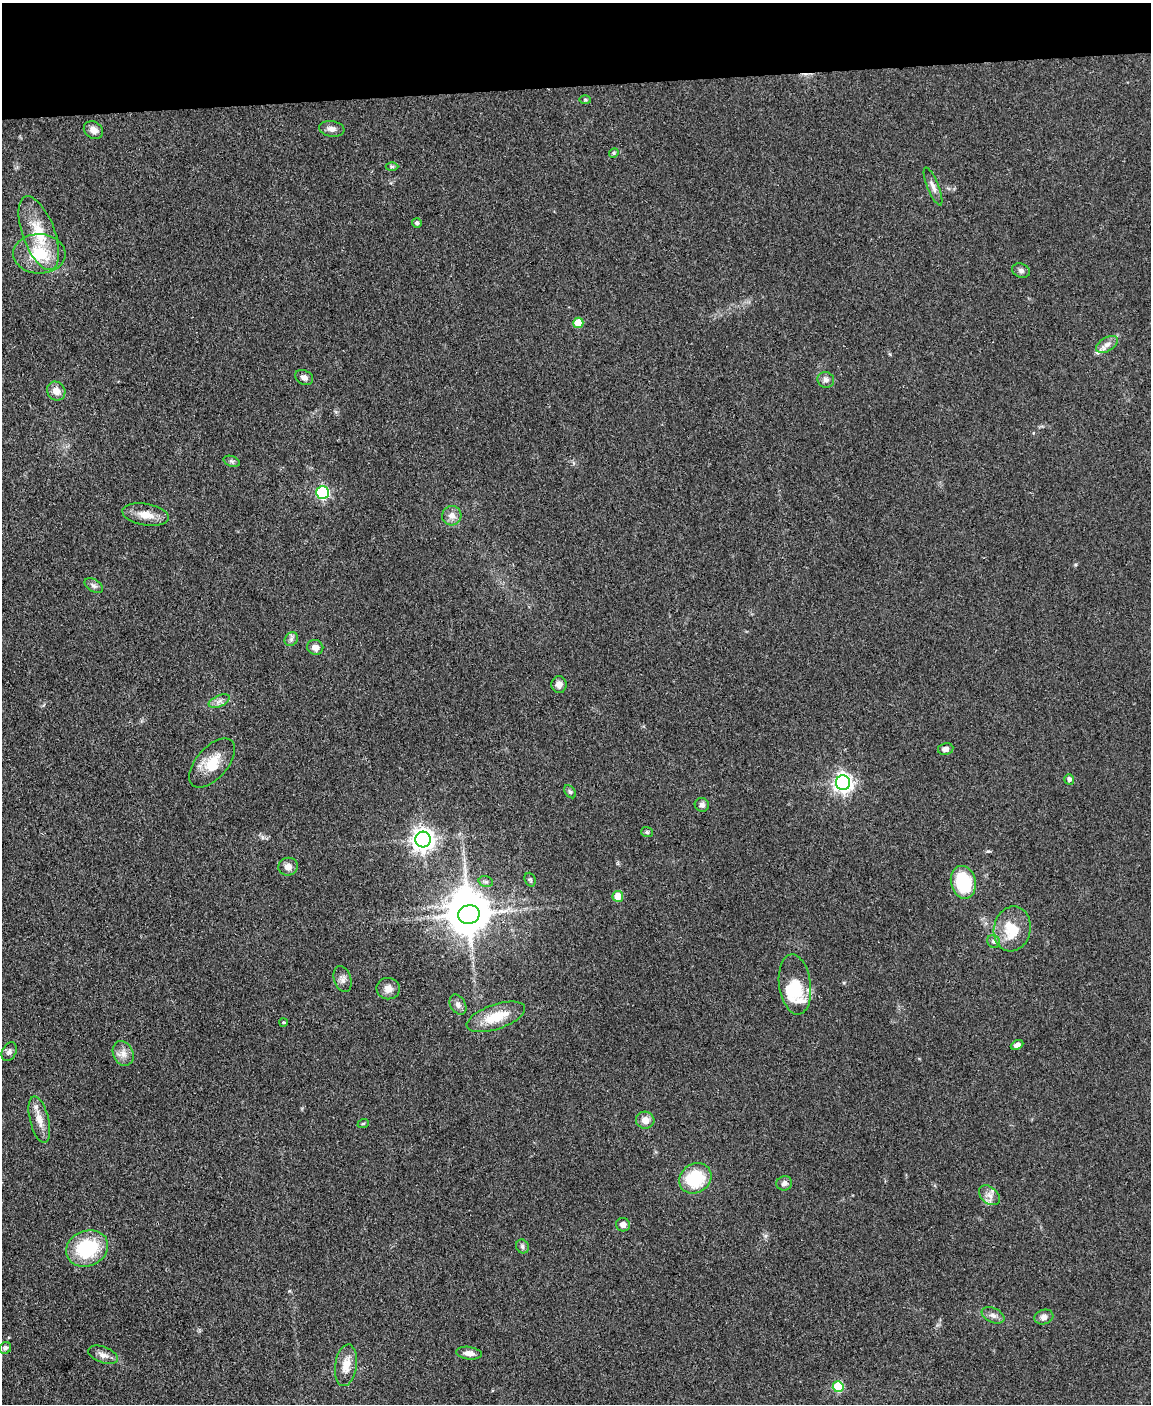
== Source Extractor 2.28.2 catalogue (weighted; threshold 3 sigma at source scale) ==
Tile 3 of 4 x 3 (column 3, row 1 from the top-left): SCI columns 2298-3446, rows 3043-4444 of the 4594 x 4573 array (HDU 1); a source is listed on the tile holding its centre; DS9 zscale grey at full resolution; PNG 1153 x 1406 px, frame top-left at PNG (2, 3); each listed source drawn as its Kron ellipse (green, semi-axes under 4 px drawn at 4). Shown black and unused: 6% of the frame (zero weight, under 3 of 4 exposures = <1% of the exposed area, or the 3 px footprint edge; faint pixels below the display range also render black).
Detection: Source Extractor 2.28.2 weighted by HDU 2 'WHT'; one run over the whole footprint, this tile lists its part. Background 0.107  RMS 0.0063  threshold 0.0282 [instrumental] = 3 sigma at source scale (4.5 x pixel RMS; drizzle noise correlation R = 1.50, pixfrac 1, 0.05/0.05 arcsec/px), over >= 5 px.
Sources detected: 70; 2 inside a brighter object's white glare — neither listed nor drawn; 3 inside a brighter listed object's ellipse — not listed separately; the other 65 listed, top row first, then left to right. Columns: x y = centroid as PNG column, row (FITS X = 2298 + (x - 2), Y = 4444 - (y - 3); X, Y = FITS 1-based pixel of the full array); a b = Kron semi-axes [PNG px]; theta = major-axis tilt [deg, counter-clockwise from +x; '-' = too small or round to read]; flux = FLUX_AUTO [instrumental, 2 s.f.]
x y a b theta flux
585 100 6 4 -2 0.82
332 129 13 7 -8 3.4
93 130 10 8 -31 4
614 153 5 4 - 0.87
392 166 6 4 -1 0.95
933 186 20 5 -68 3.8
417 223 5 5 - 1.4
39 233 39 16 -70 25
39 254 26 19 -1 27
1021 271 9 7 -25 1.9
578 323 5 5 - 15
1107 344 12 7 31 3.4
304 377 9 7 -25 2.9
826 380 8 8 - 2.6
56 391 10 8 -51 5.1
232 461 8 5 -20 1.4
323 493 6 6 - 88
146 515 23 10 -10 8.8
452 516 10 9 - 4.7
94 586 10 6 -31 2.2
291 639 7 6 - 1.8
315 647 8 7 - 3.8
559 684 8 7 - 4.1
219 701 11 5 24 2.5
946 749 8 5 10 2.8
212 763 30 15 49 15
1069 779 5 5 - 1.8
843 783 7 7 - 280
570 792 7 5 -53 1.2
702 805 7 7 - 1.9
647 832 6 5 - 1.1
423 840 8 7 - 480
288 867 10 9 - 3.8
530 880 7 5 -67 1.1
486 882 7 5 -15 1.4
963 882 16 12 -78 36
618 896 5 5 - 9.7
469 914 11 9 11 1600
1012 929 22 18 78 19
993 941 7 6 - 1.7
342 979 13 8 -72 3.2
795 984 30 16 -82 17
388 989 11 10 - 4.5
458 1005 11 7 -60 2.9
496 1017 30 12 19 18
283 1022 4 3 - 0.87
1017 1045 6 4 27 2.6
9 1051 10 7 62 2.3
123 1053 13 10 -65 5
39 1120 24 9 -76 7.6
645 1120 9 8 - 5.2
363 1124 6 3 19 0.67
695 1178 17 14 35 32
784 1183 8 7 - 2.7
989 1195 12 8 -40 4
623 1225 7 6 - 3.1
522 1246 7 6 - 1.7
87 1248 21 17 23 42
993 1315 12 7 -24 3
1044 1317 9 7 16 3.2
5 1348 6 5 - 1.3
469 1353 13 6 -8 3.8
103 1355 15 8 -21 4.3
346 1365 21 11 82 8.8
838 1387 5 5 - 34